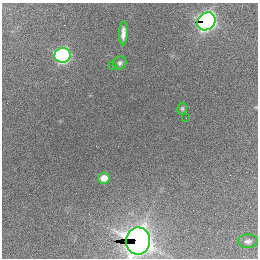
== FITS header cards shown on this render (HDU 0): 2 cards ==
NAXIS1  =                  256 / length of data axis 1
NAXIS2  =                  256 / length of data axis 2

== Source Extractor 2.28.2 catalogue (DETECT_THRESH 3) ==
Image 256 x 256 px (HDU 0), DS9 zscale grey, 1 PNG px = 1 image px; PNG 260 x 260 px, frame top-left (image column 1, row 256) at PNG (2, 3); each listed source drawn as its Kron ellipse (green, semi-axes under 4 px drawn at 4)
Background 2320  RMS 62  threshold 186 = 3 sigma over >= 5 px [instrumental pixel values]
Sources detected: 10; all 10 listed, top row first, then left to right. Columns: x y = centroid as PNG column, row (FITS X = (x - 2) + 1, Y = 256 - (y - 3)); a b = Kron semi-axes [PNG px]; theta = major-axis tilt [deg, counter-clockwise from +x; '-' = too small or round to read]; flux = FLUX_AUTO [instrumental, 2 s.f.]
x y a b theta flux
206 21 10 8 41 2.4e+06
123 33 12 4 89 2.5e+04
63 55 8 7 - 1.4e+06
120 63 7 6 - 1.1e+04
112 65 2 2 - 2.7e+03
182 109 6 4 75 6.7e+03
186 118 2 2 - 1.3e+04
104 178 6 5 - 4.8e+04
138 241 13 12 - 4.2e+06
248 241 10 6 4 1.6e+04
At the frame edge (FLAGS 8, measured only in part): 1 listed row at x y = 138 241